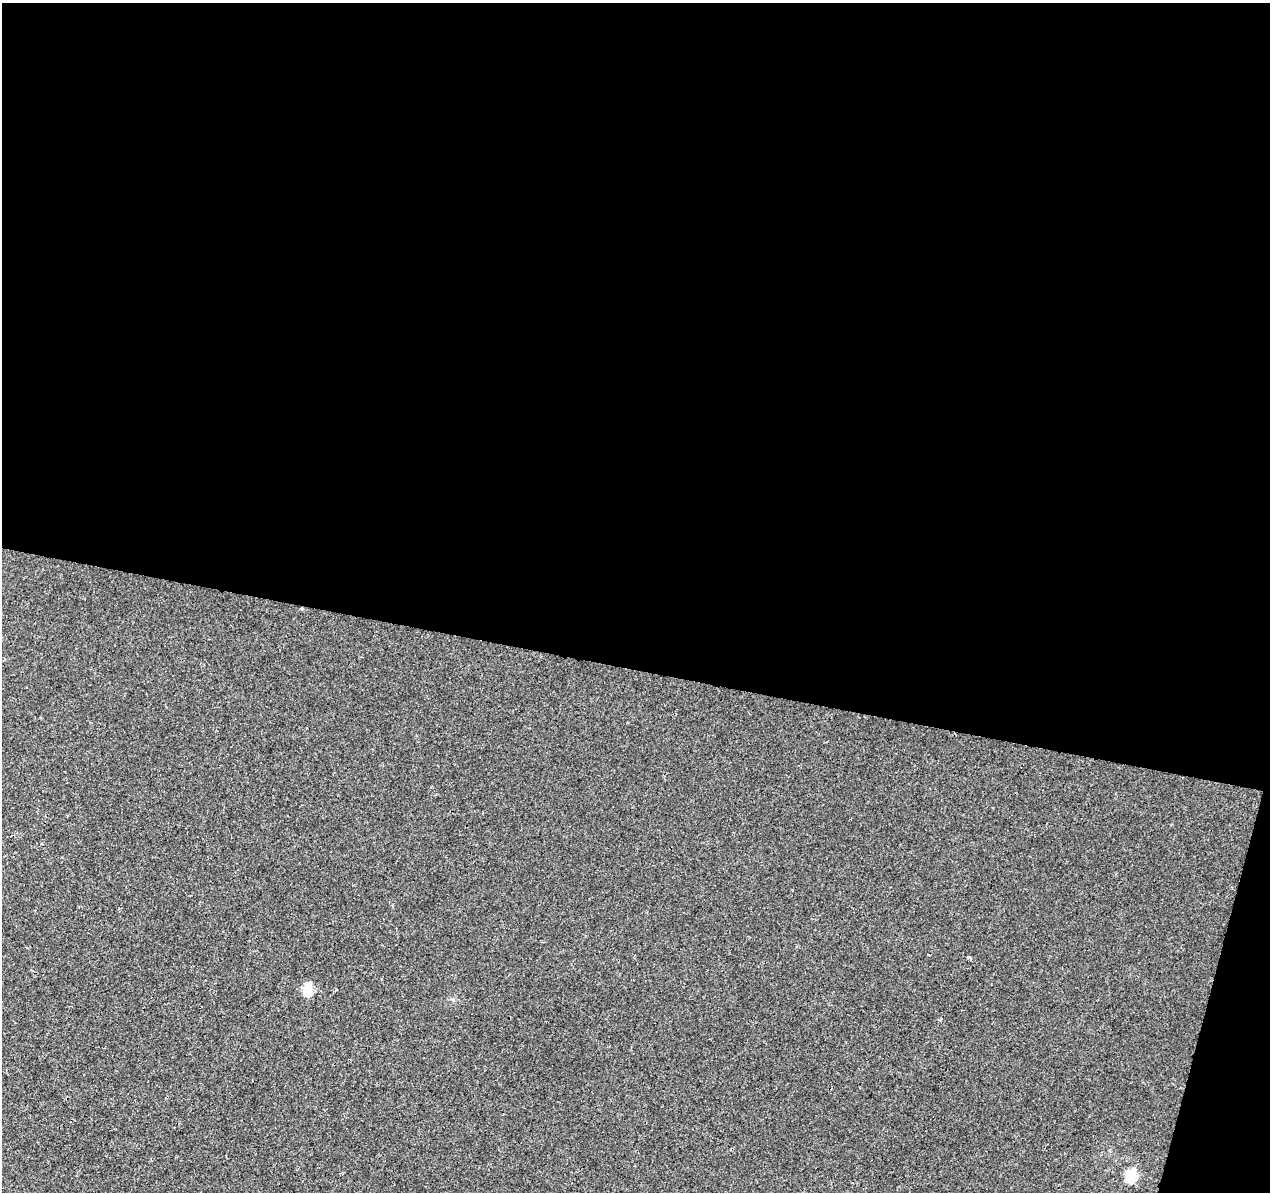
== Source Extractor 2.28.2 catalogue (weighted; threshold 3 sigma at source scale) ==
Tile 4 of 4 x 4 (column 4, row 1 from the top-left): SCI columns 3811-5078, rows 3855-5044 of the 5078 x 5267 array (HDU 1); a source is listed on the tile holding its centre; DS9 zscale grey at full resolution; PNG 1272 x 1194 px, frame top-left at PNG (2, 3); no overlay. Shown black and unused: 58% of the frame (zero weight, under 2 of 3 exposures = <1% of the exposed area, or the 3 px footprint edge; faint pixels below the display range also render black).
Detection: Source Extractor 2.28.2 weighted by HDU 2 'WHT'; one run over the whole footprint, this tile lists its part. Background 0.00233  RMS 0.003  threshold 0.0136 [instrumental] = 3 sigma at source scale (4.5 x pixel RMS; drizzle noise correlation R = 1.50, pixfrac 1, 0.0396/0.0396 arcsec/px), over >= 5 px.
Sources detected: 5; all 5 listed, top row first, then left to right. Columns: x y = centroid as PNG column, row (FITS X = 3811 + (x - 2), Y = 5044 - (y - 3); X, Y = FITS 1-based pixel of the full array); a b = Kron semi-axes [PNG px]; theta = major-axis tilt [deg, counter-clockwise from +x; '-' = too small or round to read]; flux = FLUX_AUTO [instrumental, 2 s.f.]
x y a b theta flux
929 955 2 2 - 0.34
970 958 3 3 - 1.2
308 989 6 5 - 17
941 1019 5 3 - 0.45
1131 1175 7 5 78 26